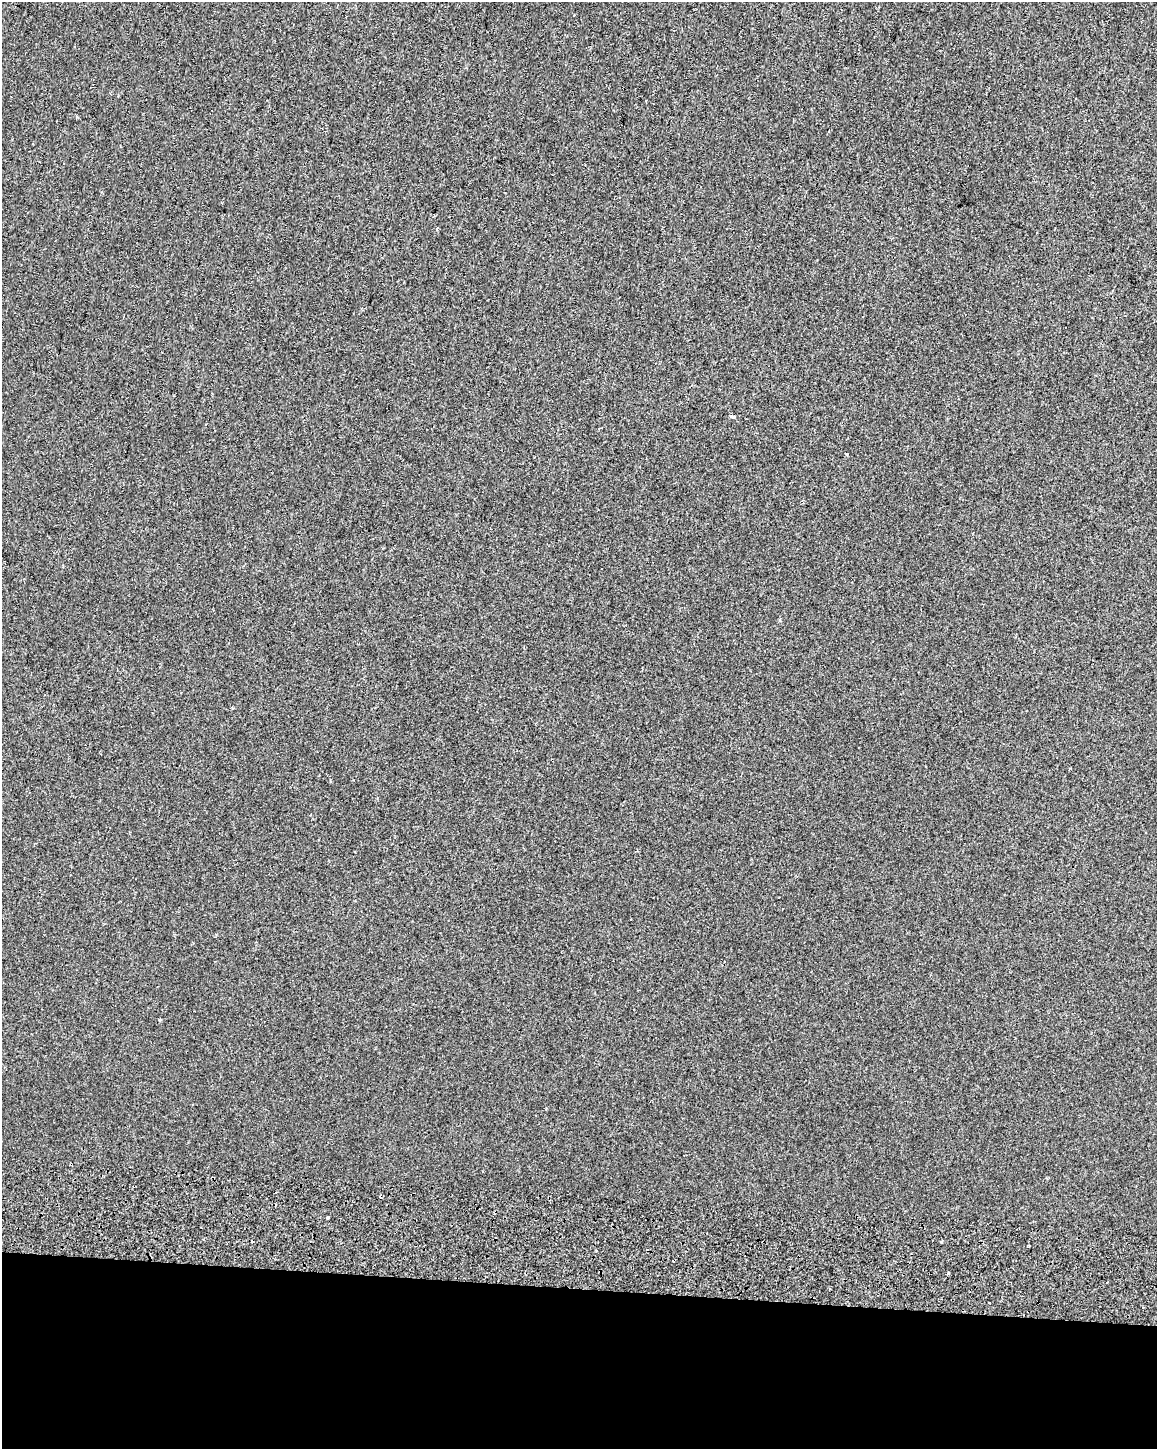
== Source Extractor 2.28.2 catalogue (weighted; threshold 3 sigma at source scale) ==
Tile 10 of 4 x 3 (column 2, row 3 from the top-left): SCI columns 1199-2353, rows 329-1775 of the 4714 x 5054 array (HDU 1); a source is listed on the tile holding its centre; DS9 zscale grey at full resolution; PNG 1159 x 1451 px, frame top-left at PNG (2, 2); no overlay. Shown black and unused: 11% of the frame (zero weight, under 2 of 3 exposures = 6% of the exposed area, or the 3 px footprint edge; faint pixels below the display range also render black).
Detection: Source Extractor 2.28.2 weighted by HDU 2 'WHT'; one run over the whole footprint, this tile lists its part. Background 7.14e-04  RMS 0.0061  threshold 0.0275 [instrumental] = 3 sigma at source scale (4.5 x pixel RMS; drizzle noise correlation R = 1.50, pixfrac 1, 0.0396/0.0396 arcsec/px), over >= 5 px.
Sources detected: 10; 3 cosmic-ray / hot-pixel residue — not listed; the other 7 listed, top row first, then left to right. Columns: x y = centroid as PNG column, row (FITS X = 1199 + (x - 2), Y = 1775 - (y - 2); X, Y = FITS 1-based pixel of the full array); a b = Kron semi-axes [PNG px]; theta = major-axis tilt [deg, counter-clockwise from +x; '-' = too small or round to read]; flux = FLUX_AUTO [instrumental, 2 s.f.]
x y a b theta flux
732 417 4 3 - 5.1
847 454 3 3 - 1
160 1020 3 3 - 0.67
327 1217 3 3 - 3.1
941 1241 4 2 - 0.83
596 1251 3 2 - 0.84
948 1273 4 3 - 2.8